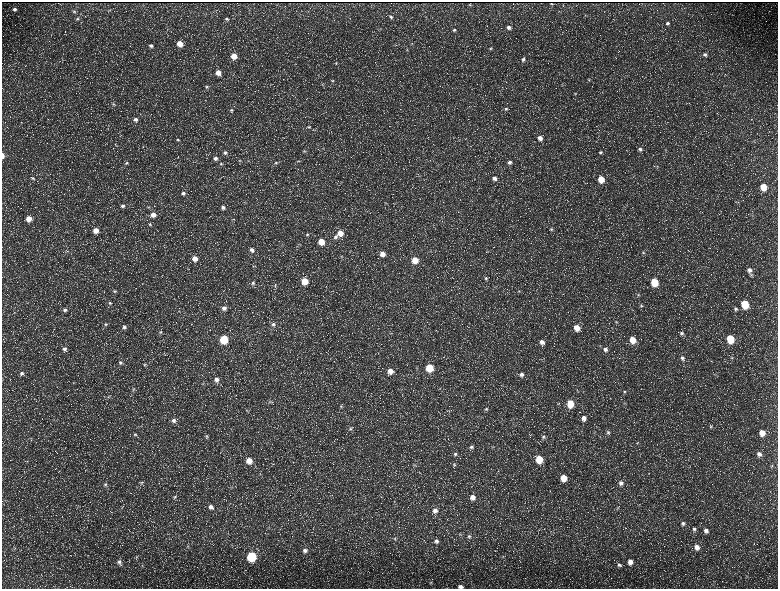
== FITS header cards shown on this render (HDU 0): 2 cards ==
NAXIS1  =                 1552 / length of data axis 1
NAXIS2  =                 1173 / length of data axis 2

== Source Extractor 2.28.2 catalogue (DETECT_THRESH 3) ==
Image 1552 x 1173 px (HDU 0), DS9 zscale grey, zoomed out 1/2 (1 PNG px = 2 x 2 image px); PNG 780 x 591 px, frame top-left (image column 1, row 1173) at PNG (2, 2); no overlay
Background 214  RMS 9.7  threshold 29.2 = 3 sigma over >= 5 px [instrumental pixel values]
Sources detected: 205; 34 cannot appear on this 1/2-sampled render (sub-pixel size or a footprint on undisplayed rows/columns) and are not listed; the other 171 listed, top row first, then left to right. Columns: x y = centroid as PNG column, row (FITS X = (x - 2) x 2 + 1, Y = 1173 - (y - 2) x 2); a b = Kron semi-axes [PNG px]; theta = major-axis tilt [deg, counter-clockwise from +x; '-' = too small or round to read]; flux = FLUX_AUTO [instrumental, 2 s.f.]
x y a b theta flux
551 3 2 1 - 1000
470 5 2 2 - 1400
15 9 6 4 11 5800
110 10 5 2 - 1700
74 12 5 4 - 2800
585 15 4 2 - 1100
391 17 5 4 - 3400
77 19 5 4 - 2700
226 19 4 3 - 2600
667 23 5 4 - 3500
509 27 5 5 - 6600
454 30 5 4 - 3400
412 43 3 3 - 1500
180 44 5 5 - 24000
151 46 5 5 - 5600
490 48 5 4 - 2500
407 50 3 3 - 1400
705 55 5 5 - 4900
234 56 5 5 - 23000
523 59 5 4 - 4600
336 63 4 4 - 2500
218 72 5 5 - 17000
589 79 4 3 - 1700
332 81 5 4 - 2500
562 84 4 3 - 1500
206 87 6 4 14 4000
575 93 4 3 - 1700
113 104 5 4 - 2600
506 109 5 4 - 3500
231 110 5 5 - 3500
135 119 6 5 - 7300
309 127 5 5 - 3400
540 138 5 5 - 11000
178 140 5 5 - 4000
116 145 3 2 - 1200
640 149 5 4 - 4600
304 151 5 4 - 3000
600 152 5 4 - 3900
225 153 6 5 - 5300
3 155 5 2 - 8800
215 158 6 5 - 7100
240 160 4 3 - 1500
298 161 5 2 - 1800
510 162 5 5 - 6100
126 163 5 4 - 3400
276 163 5 4 - 2500
221 164 5 4 - 3000
657 166 4 3 - 1600
32 178 6 5 - 4300
494 178 6 5 - 9400
601 179 5 4 - 33000
763 187 5 5 - 37000
183 193 5 4 - 4900
386 203 4 3 - 1600
123 206 6 5 - 5700
149 207 4 3 - 1900
223 207 5 5 - 6100
153 215 6 5 - 14000
29 219 5 5 - 21000
234 219 3 2 - 940
150 224 5 4 - 3000
551 229 5 4 - 3100
96 230 6 5 - 19000
340 233 5 5 - 20000
307 235 4 4 - 2700
335 237 5 5 - 5100
321 241 5 5 - 32000
252 250 5 5 - 6800
67 251 4 2 - 1700
643 252 4 4 - 2700
382 254 5 5 - 15000
341 256 3 3 - 1200
195 259 5 5 - 15000
415 260 5 5 - 29000
253 266 4 2 - 1300
749 270 6 6 - 9100
486 278 5 4 - 3400
305 281 5 5 - 41000
654 282 5 5 - 66000
253 283 5 5 - 4400
275 285 5 4 - 2700
115 291 5 4 - 3200
519 291 5 4 - 2900
638 294 4 3 - 2300
110 303 5 5 - 3600
745 304 5 5 - 90000
641 306 5 4 - 2600
224 308 6 5 - 8000
736 309 6 5 - 4500
65 310 6 5 - 6100
616 322 5 4 - 3000
105 324 5 5 - 4000
273 324 6 5 - 5100
124 327 6 6 - 6800
577 328 6 5 - 25000
160 332 5 5 - 3700
682 333 5 5 - 3800
224 339 5 5 - 93000
730 339 5 5 - 76000
632 340 6 5 - 32000
542 342 6 5 - 11000
64 349 7 6 - 7800
605 349 6 6 - 8900
682 358 5 5 - 5600
732 358 4 4 - 2500
120 363 6 5 - 5200
145 364 5 4 - 2900
429 368 5 5 - 63000
390 371 5 5 - 16000
21 373 6 5 - 4900
521 374 6 6 - 9100
216 379 6 5 - 9400
73 383 5 2 - 1500
203 384 4 4 - 2000
134 389 5 5 - 3200
624 392 5 4 - 3000
109 397 5 3 - 2200
270 402 5 4 - 2500
570 403 5 5 - 53000
341 407 5 4 - 2900
486 409 5 4 - 2700
247 410 4 2 - 1200
584 418 6 5 - 11000
174 420 7 6 - 8400
711 426 5 4 - 2800
350 429 5 4 - 2700
608 432 5 5 - 3800
762 433 6 5 - 23000
135 434 6 4 31 3800
207 436 6 5 - 4000
543 437 6 5 - 5700
637 443 5 4 - 2300
472 447 6 5 - 4900
493 447 5 3 - 2100
455 454 6 5 - 4700
759 454 7 6 - 9900
539 459 5 5 - 53000
27 461 3 3 - 1400
249 461 6 5 - 24000
454 464 6 5 - 3500
414 465 6 3 23 2200
772 466 5 4 - 2500
563 478 5 5 - 32000
142 482 6 4 34 3500
621 483 6 6 - 7400
105 484 6 5 - 4100
175 497 6 5 - 4700
472 497 6 6 - 14000
639 505 4 2 - 1200
211 507 6 6 - 9100
618 508 4 3 - 1700
435 510 6 5 - 9900
683 523 6 5 - 5100
694 529 5 5 - 4700
706 530 6 5 - 7600
460 535 6 4 -16 2600
469 536 6 5 - 4100
395 539 5 5 - 3800
437 541 6 6 - 6500
188 547 4 4 - 2400
697 547 6 5 - 11000
14 548 4 3 - 2000
305 550 6 5 - 7400
251 556 5 5 - 160000
137 557 4 3 - 1600
119 562 6 5 - 5600
630 562 5 5 - 13000
619 565 6 4 -19 4200
142 566 3 2 - 1000
431 583 5 2 - 1900
461 586 5 4 - 6400
At the frame edge (FLAGS 8, measured only in part): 2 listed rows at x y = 3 155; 461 586
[34 sub-pixel or undisplayed-footprint detections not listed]